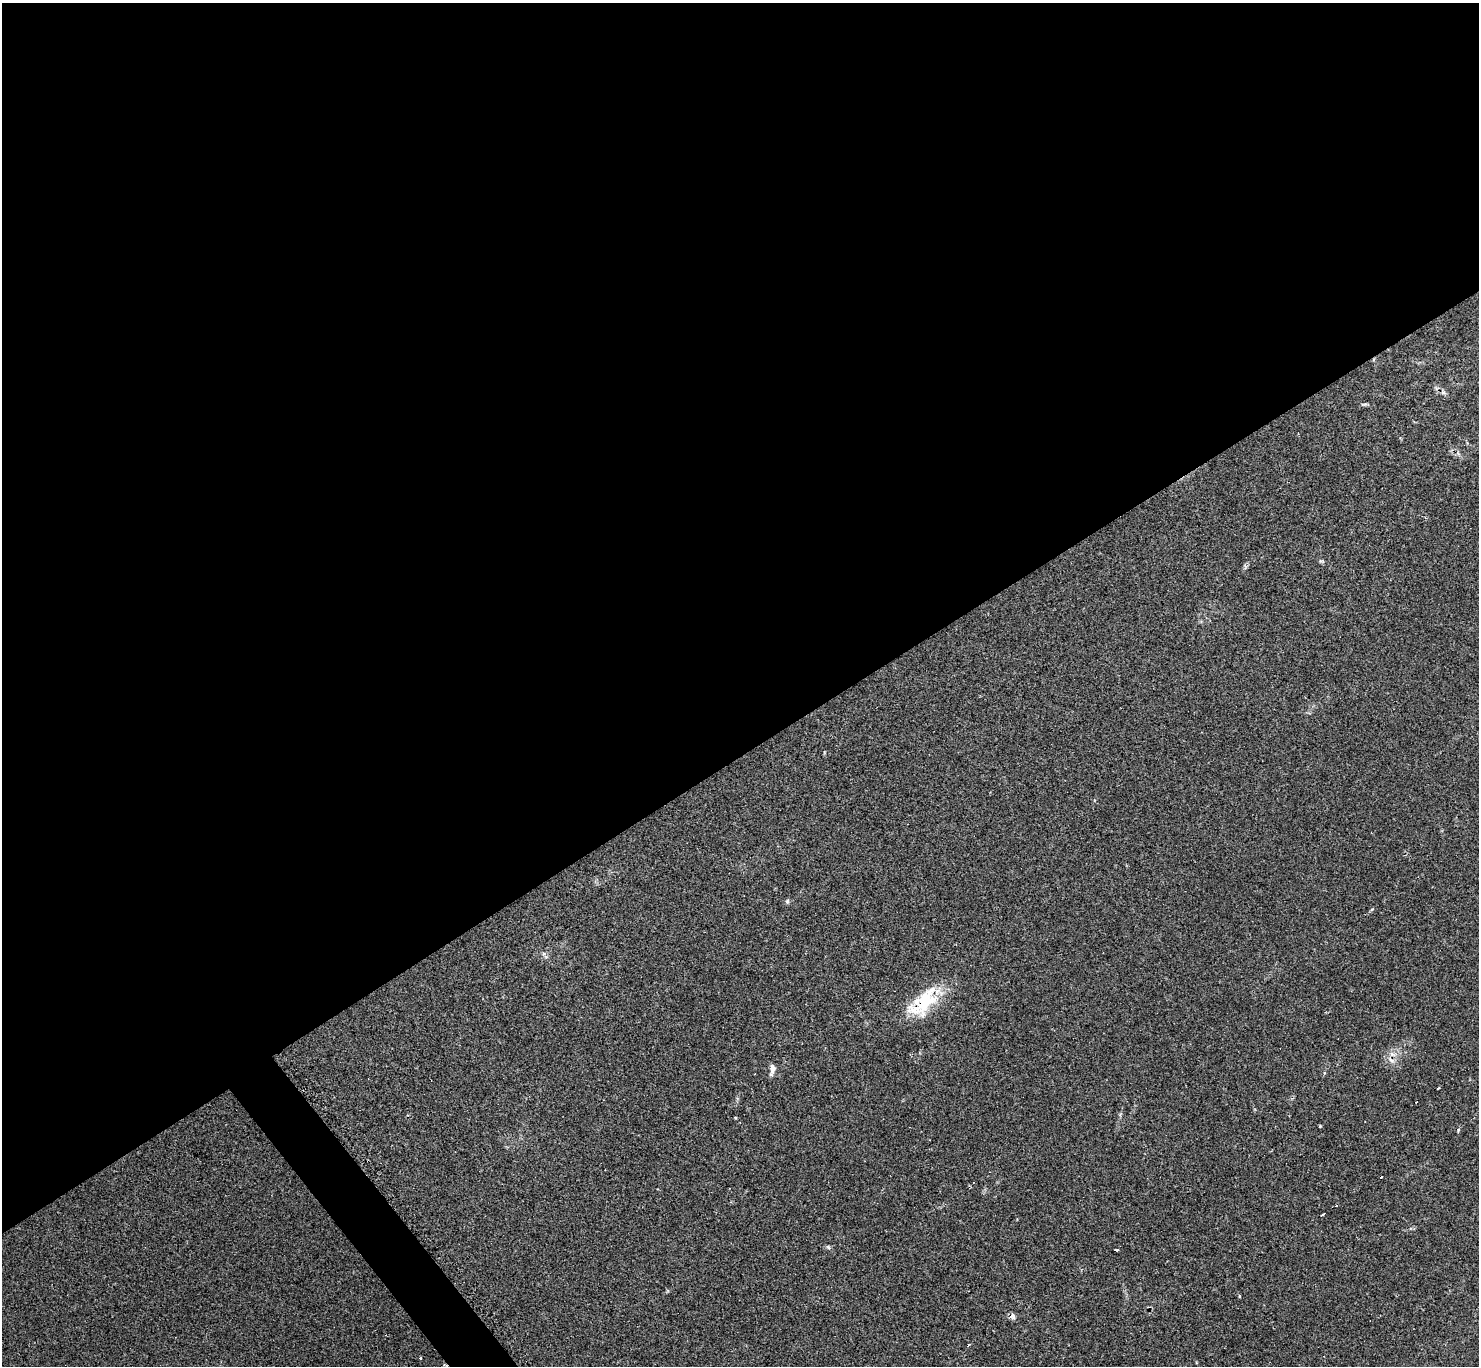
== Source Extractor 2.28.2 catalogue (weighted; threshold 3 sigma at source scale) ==
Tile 2 of 4 x 4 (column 2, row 1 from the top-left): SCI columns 1478-2954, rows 4243-5606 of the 5917 x 5907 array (HDU 1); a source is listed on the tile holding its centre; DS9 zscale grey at full resolution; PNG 1481 x 1368 px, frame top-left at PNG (2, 3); no overlay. Shown black and unused: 56% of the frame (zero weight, under 2 of 3 exposures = <1% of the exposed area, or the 3 px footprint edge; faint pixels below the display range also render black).
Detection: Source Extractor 2.28.2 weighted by HDU 2 'WHT'; one run over the whole footprint, this tile lists its part. Background 0.0673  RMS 0.0062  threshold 0.0279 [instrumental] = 3 sigma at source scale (4.5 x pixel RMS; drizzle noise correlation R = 1.50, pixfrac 1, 0.05/0.05 arcsec/px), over >= 5 px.
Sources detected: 21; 3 cosmic-ray / hot-pixel residue — not listed; the other 18 listed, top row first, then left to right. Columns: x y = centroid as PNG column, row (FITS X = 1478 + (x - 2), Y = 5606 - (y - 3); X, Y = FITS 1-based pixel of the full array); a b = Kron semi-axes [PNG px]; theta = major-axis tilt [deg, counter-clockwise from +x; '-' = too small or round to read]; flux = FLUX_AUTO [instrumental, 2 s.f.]
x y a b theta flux
1443 392 7 4 -72 1.2
1364 404 9 3 -4 0.99
1321 561 9 3 -11 0.8
787 901 7 5 88 1
924 1002 44 23 44 32
1392 1054 8 6 1 2.7
772 1069 12 6 82 4.2
1320 1126 3 3 - 1.3
1458 1130 5 3 - 0.66
1381 1177 3 3 - 8.5
1336 1205 3 2 - 0.97
1322 1215 4 3 - 3
828 1247 7 4 -45 0.96
1116 1250 4 3 - 1.5
1239 1296 3 2 - 0.87
1012 1316 7 6 - 2.5
968 1345 3 3 - 2.6
421 1358 3 3 - 2.1
Overlapping masked pixels (flux is a lower limit): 3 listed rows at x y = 924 1002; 1392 1054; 1012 1316
Unlisted compact peaks at least as high as the median listed source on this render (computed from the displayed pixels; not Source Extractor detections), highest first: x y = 544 954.